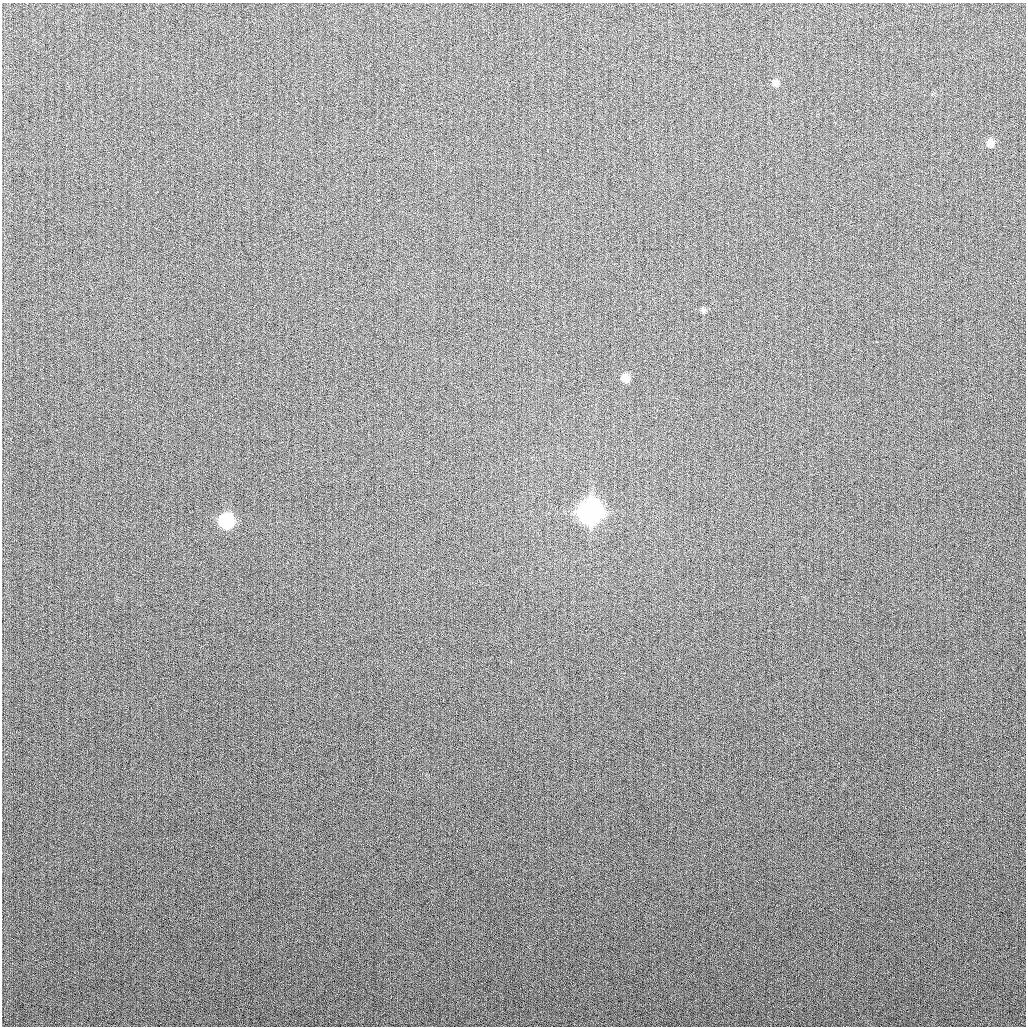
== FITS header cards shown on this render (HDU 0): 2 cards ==
NAXIS1  =                 1024
NAXIS2  =                 1024

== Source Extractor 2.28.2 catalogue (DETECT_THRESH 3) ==
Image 1024 x 1024 px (HDU 0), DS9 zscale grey, 1 PNG px = 1 image px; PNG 1028 x 1028 px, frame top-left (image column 1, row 1024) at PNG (2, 3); no overlay
Background 266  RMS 10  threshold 30.8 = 3 sigma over >= 5 px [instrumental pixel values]
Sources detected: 6; all 6 listed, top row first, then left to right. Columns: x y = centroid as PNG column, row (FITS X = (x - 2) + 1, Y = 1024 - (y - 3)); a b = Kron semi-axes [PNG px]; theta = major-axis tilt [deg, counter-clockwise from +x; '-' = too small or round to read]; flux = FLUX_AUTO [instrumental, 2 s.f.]
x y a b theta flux
775 82 9 8 - 2800
990 143 8 8 - 4200
703 310 10 5 -79 1600
625 378 8 8 - 5300
590 512 11 10 - 780000
226 521 10 9 - 85000